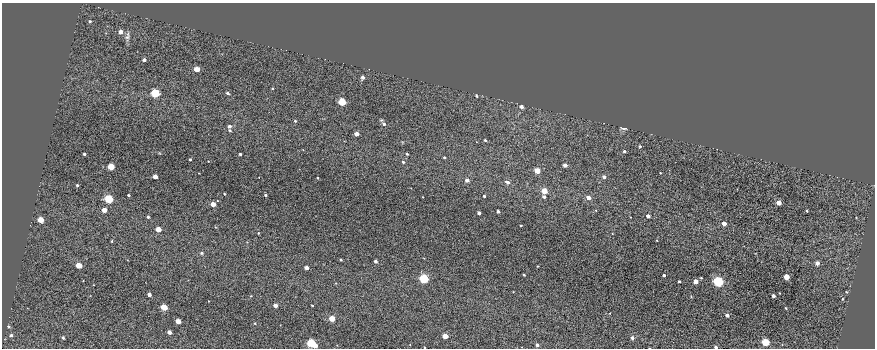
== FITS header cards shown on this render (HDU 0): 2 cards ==
NAXIS1  =                  873
NAXIS2  =                  346

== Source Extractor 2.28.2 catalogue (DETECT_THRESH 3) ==
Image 873 x 346 px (HDU 0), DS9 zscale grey, 1 PNG px = 1 image px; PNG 877 x 350 px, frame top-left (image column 1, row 346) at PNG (2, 3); no overlay
Background 1020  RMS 1.2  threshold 3.66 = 3 sigma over >= 5 px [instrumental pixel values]
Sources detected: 95; all 95 listed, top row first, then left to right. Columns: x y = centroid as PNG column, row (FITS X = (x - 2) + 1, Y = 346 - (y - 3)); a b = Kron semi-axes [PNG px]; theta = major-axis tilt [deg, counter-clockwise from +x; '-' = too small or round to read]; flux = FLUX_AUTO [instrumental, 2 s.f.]
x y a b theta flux
90 21 3 3 - 130
121 32 4 3 - 640
127 36 12 5 77 250
144 60 3 3 - 290
197 69 4 4 - 1700
362 77 4 3 - 270
272 89 3 2 - 64
155 93 4 4 - 8300
227 93 4 3 - 160
476 96 3 3 - 100
342 102 4 4 - 5600
521 106 4 3 - 360
295 121 3 3 - 90
384 124 5 5 - 230
229 126 4 4 - 250
624 128 7 3 -5 140
230 131 3 3 - 72
357 134 4 3 - 620
485 140 3 3 - 140
640 146 3 3 - 100
624 151 3 3 - 120
84 154 3 3 - 180
240 154 3 3 - 130
407 154 3 3 - 94
444 157 3 2 - 81
190 159 3 3 - 99
403 162 4 4 - 120
565 165 4 3 - 490
111 167 4 4 - 3300
537 171 4 4 - 1800
155 177 4 3 - 870
604 177 4 4 - 250
317 178 2 2 - 64
467 180 4 4 - 380
507 182 6 4 -19 280
77 185 3 3 - 120
544 191 4 4 - 1900
224 194 3 2 - 61
128 195 3 2 - 88
265 195 3 2 - 110
484 196 3 3 - 120
544 196 4 4 - 230
588 197 4 3 - 500
109 199 4 4 - 8700
779 203 4 4 - 850
213 204 4 3 - 1000
104 210 4 3 - 1000
498 211 3 3 - 210
807 211 3 2 - 67
479 213 3 3 - 280
648 216 4 3 - 420
148 217 3 3 - 130
41 220 4 4 - 2200
724 223 4 3 - 620
521 225 3 2 - 78
158 229 4 4 - 1300
258 233 4 3 - 63
112 241 4 3 - 57
202 253 5 4 - 150
341 260 3 2 - 94
375 261 3 3 - 250
817 263 4 3 - 430
79 265 4 4 - 2200
306 268 3 3 - 480
524 275 2 2 - 71
664 275 3 3 - 190
786 277 4 4 - 2000
701 278 3 2 - 70
424 279 4 4 - 10000
679 281 3 3 - 110
695 281 4 3 - 960
718 282 4 4 - 17000
149 295 3 3 - 370
773 296 3 3 - 320
842 299 4 3 - 84
275 305 4 3 - 530
312 305 3 2 - 72
164 307 4 4 - 2800
786 308 2 2 - 62
727 315 3 3 - 310
332 318 4 4 - 2400
178 321 4 3 - 1300
255 323 4 3 - 63
9 327 5 3 - 92
169 332 4 3 - 460
11 335 5 4 - 200
445 336 4 3 - 1400
63 338 4 3 - 140
632 338 4 4 - 290
765 342 4 4 - 5200
311 343 4 4 - 8600
537 345 3 3 - 260
315 346 3 3 - 650
424 347 2 2 - 63
716 347 3 3 - 170
At the frame edge (FLAGS 8, measured only in part): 2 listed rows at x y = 424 347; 716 347